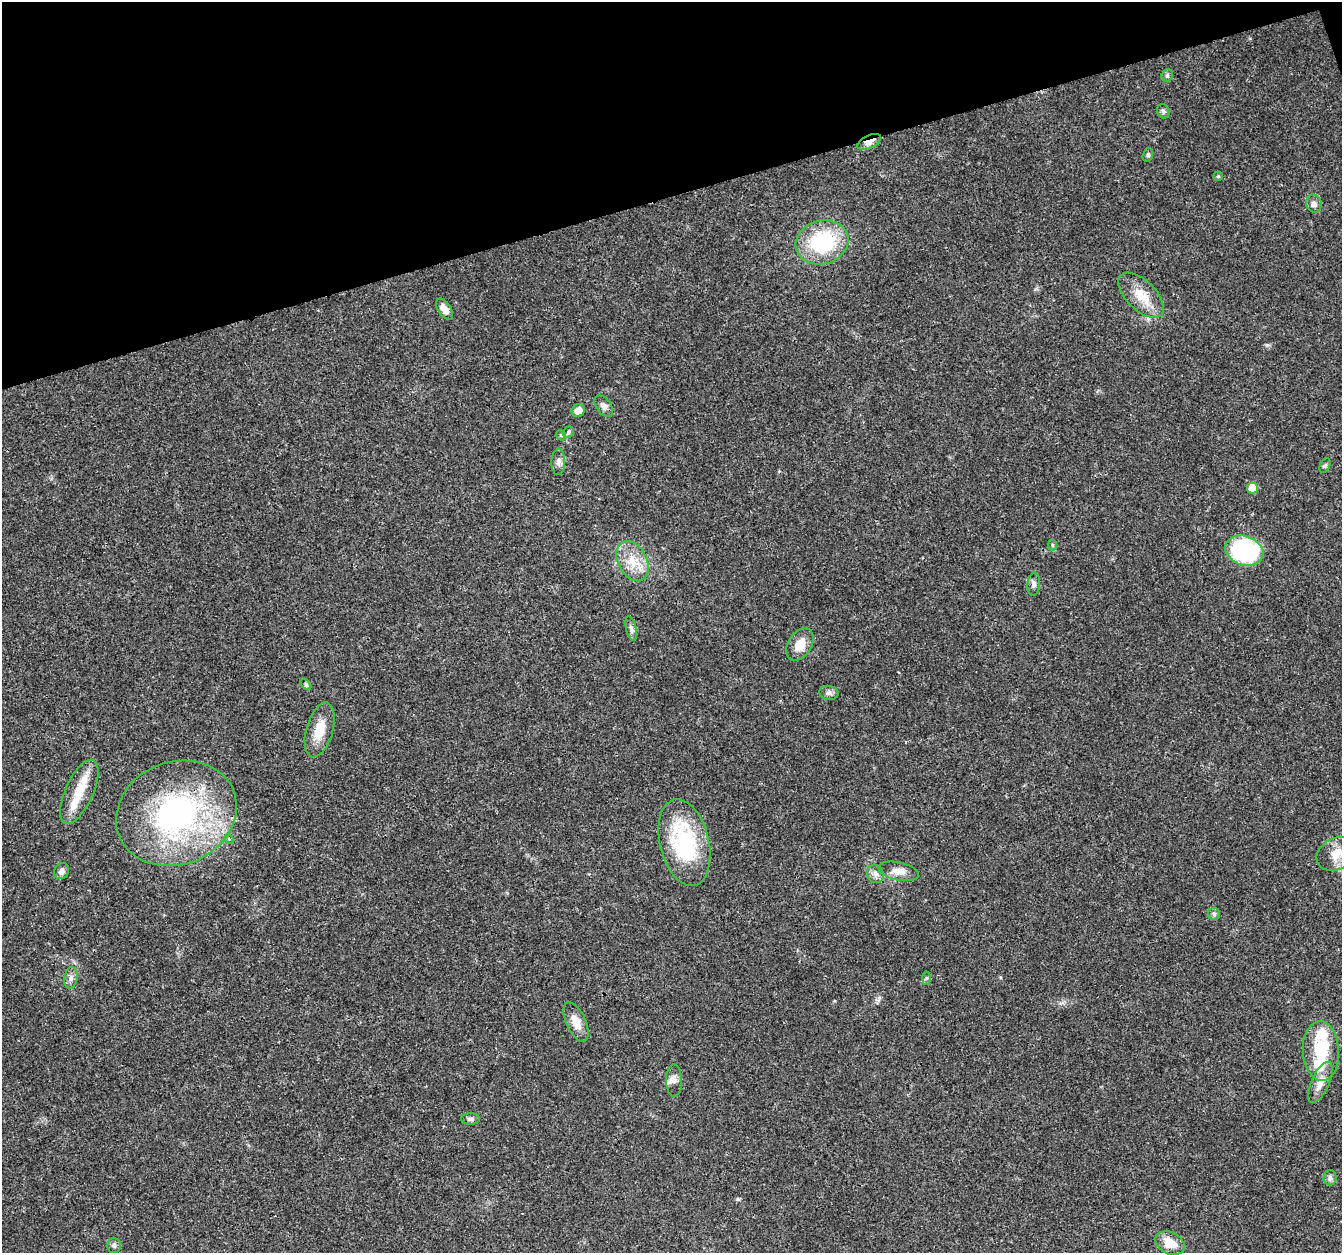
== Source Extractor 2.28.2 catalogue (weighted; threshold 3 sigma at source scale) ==
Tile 3 of 4 x 4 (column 3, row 1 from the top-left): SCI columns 2679-4018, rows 3868-5118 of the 5357 x 5182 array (HDU 1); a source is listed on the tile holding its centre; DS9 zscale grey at full resolution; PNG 1344 x 1255 px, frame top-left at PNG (2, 2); each listed source drawn as its Kron ellipse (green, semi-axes under 4 px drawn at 4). Shown black and unused: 16% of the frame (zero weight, under 3 of 4 exposures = <1% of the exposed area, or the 3 px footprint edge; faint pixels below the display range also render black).
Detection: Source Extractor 2.28.2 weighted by HDU 2 'WHT'; one run over the whole footprint, this tile lists its part. Background 0.026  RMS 0.0019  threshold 0.00871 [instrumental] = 3 sigma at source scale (4.5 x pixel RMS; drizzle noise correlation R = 1.50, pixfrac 1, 0.0396/0.0396 arcsec/px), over >= 5 px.
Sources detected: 47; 2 inside a brighter object's white glare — neither listed nor drawn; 1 inside a brighter listed object's ellipse — not listed separately; the other 44 listed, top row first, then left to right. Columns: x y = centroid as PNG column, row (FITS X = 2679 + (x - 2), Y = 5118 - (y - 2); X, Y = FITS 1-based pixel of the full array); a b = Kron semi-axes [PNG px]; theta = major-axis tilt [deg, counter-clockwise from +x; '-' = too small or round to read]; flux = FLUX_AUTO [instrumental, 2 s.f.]
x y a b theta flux
1167 75 6 5 - 0.35
1163 111 7 6 - 0.43
869 142 13 6 25 1.6
1148 155 7 5 71 0.35
1218 176 5 4 - 0.24
1314 204 9 7 -68 0.87
822 242 27 22 15 16
1141 295 28 14 -45 4.3
444 309 12 6 -55 1.4
604 406 12 7 -52 0.88
578 410 7 6 - 1.8
568 432 6 5 - 0.34
561 435 5 4 - 0.26
558 462 13 7 89 0.87
1325 465 7 5 63 0.38
1252 488 5 5 - 3.7
1052 545 6 4 -88 0.26
1244 551 19 14 -19 27
632 561 21 14 -62 4.3
1034 584 12 6 85 0.66
631 628 12 5 -77 0.64
800 644 17 11 57 2.8
306 684 7 4 -45 0.29
829 693 9 7 -9 0.63
320 730 28 13 74 3.8
79 792 35 14 66 5.4
176 813 61 51 21 44
229 839 5 3 - 0.25
684 843 44 24 -76 18
1336 854 21 15 29 3.1
61 871 8 7 - 0.78
899 871 20 9 -12 1.9
875 874 9 8 - 0.98
1214 914 6 6 - 0.44
71 978 11 6 82 0.8
926 978 6 4 89 0.3
576 1022 21 9 -66 2.4
1321 1051 30 18 -87 8.7
674 1081 16 8 -89 1.1
1320 1082 22 9 65 2.2
471 1119 9 5 0 0.54
1330 1178 7 6 - 0.6
1170 1243 15 11 -26 3.6
114 1246 7 7 - 0.5
Overlapping masked pixels (flux is a lower limit): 1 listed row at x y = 869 142
Isophote crosses this tile's border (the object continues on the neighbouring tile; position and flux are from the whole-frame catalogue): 1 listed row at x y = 1336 854